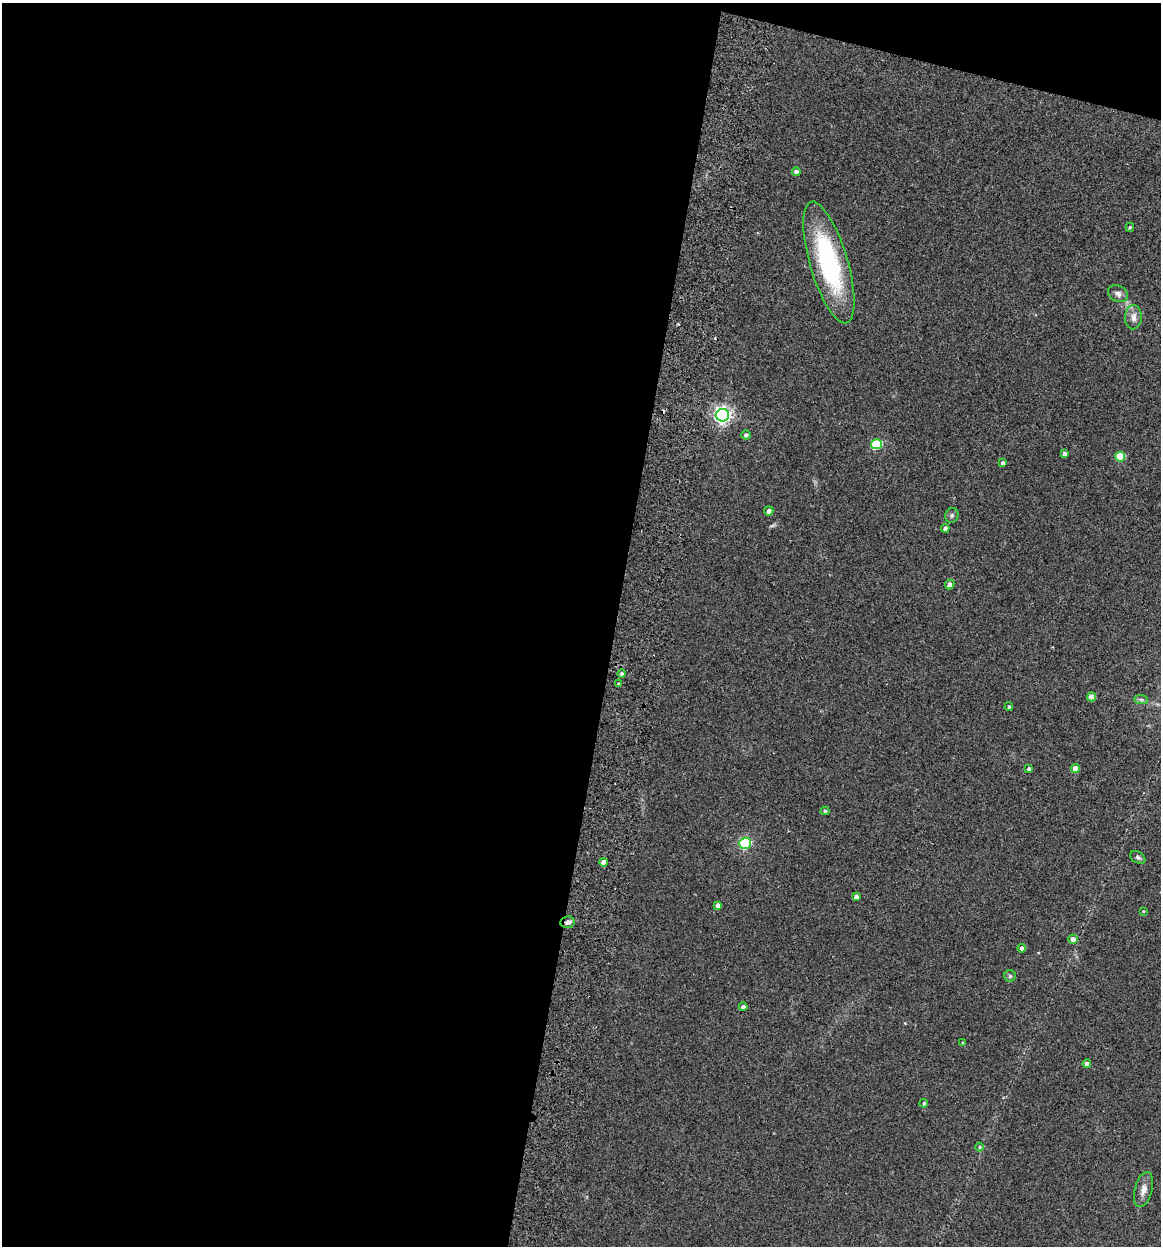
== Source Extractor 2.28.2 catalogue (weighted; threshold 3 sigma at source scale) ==
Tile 1 of 4 x 4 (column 1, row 1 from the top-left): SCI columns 180-1338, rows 3749-4992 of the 5112 x 5007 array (HDU 1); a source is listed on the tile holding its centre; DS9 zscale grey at full resolution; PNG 1163 x 1248 px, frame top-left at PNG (2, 3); each listed source drawn as its Kron ellipse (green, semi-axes under 4 px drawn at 4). Shown black and unused: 55% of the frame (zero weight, under 2 of 3 exposures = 3% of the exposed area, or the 3 px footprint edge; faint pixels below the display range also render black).
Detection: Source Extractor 2.28.2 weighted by HDU 2 'WHT'; one run over the whole footprint, this tile lists its part. Background 0.0477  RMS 0.0086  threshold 0.0386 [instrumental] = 3 sigma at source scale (4.5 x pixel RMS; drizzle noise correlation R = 1.50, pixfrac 1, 0.05/0.05 arcsec/px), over >= 5 px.
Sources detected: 40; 1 cosmic-ray / hot-pixel residue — neither listed nor drawn; the other 39 listed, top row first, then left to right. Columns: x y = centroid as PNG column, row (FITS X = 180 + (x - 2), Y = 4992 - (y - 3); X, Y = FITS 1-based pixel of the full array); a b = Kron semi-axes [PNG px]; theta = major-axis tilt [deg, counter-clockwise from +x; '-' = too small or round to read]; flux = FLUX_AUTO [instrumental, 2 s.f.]
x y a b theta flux
796 172 4 4 - 3.2
1130 227 4 3 - 1
829 262 63 19 -74 97
1118 294 10 8 -29 3.7
1133 317 12 8 88 5.2
723 415 6 6 - 300
746 435 5 4 - 2
876 444 5 5 - 50
1065 453 4 4 - 2.5
1120 457 5 5 - 28
1003 463 4 4 - 2.9
769 511 4 4 - 3.5
952 515 7 6 - 2
945 528 4 4 - 2.5
949 584 5 4 - 3.8
622 673 4 4 - 1.5
619 684 3 3 - 2.8
1091 697 4 4 - 9.2
1141 699 7 4 -1 1.7
1009 707 4 3 - 1.2
1075 768 4 4 - 6.3
1029 769 4 3 - 1.7
825 811 4 3 - 1.2
745 843 6 5 - 100
1138 857 8 5 -32 1.9
604 862 4 4 - 6
856 897 4 4 - 3.6
718 906 4 4 - 4.4
1143 911 4 3 - 0.76
568 922 7 6 - 3.4
1073 939 5 4 - 5.5
1022 948 4 4 - 2.5
1010 976 5 5 - 1.3
743 1007 4 3 - 2.1
963 1043 4 3 - 0.89
1087 1064 4 4 - 3.6
924 1103 4 4 - 1.4
980 1147 4 3 - 0.8
1143 1190 18 9 76 6.4
Overlapping masked pixels (flux is a lower limit): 1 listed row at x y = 568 922